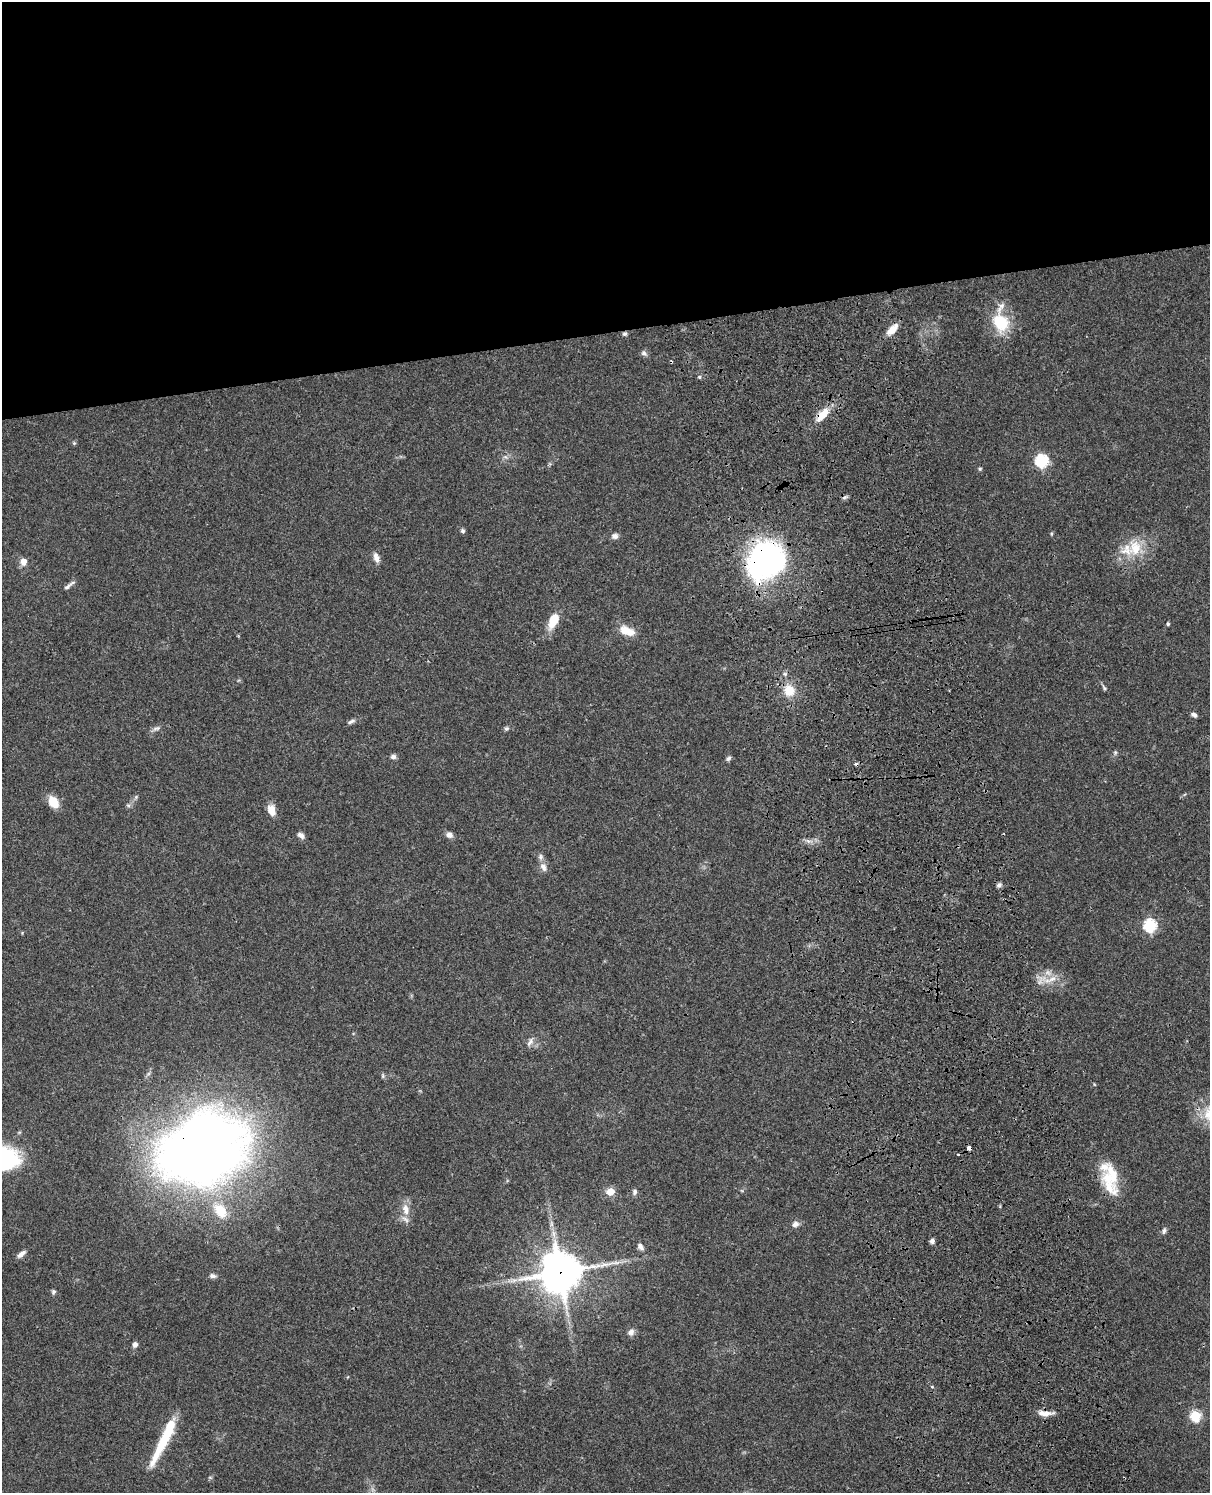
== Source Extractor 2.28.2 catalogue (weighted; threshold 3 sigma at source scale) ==
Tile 2 of 4 x 3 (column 2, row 1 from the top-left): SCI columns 1329-2536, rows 3265-4755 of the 5072 x 4926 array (HDU 1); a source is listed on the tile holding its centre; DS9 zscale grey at full resolution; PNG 1212 x 1495 px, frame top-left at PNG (2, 2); no overlay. Shown black and unused: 22% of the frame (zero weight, under 3 of 4 exposures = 6% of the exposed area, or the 3 px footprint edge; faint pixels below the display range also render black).
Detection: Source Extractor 2.28.2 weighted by HDU 2 'WHT'; one run over the whole footprint, this tile lists its part. Background 0.0831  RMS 0.0061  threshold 0.0275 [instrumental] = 3 sigma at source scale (4.5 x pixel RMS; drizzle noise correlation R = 1.50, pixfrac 1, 0.05/0.05 arcsec/px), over >= 5 px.
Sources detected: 76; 3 inside a brighter object's white glare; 2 cosmic-ray / hot-pixel residue — not listed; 7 inside a brighter listed object's ellipse — not listed separately; the other 64 listed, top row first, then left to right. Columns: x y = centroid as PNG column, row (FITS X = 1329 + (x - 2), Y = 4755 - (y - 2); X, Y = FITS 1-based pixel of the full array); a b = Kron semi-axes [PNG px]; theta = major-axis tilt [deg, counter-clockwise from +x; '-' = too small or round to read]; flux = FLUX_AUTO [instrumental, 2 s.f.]
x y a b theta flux
1000 322 25 20 -55 23
892 330 14 7 46 7.4
624 334 5 5 - 1.2
644 353 9 6 -40 1.8
699 377 4 4 - 0.82
822 415 23 10 48 9.7
74 443 6 5 - 0.83
505 457 7 4 17 1.3
1041 460 6 6 - 77
980 469 5 4 - 0.75
845 497 8 4 31 1.3
463 531 6 5 - 1.1
1051 534 5 3 - 0.67
615 536 8 7 - 2.3
1135 548 24 18 -85 17
376 557 13 7 -75 3.5
769 560 32 28 5 220
24 562 7 6 - 5.1
67 587 15 5 41 2
553 620 16 8 65 13
1168 624 4 4 - 0.98
627 631 21 10 -21 8.8
785 674 6 5 - 1.2
1104 688 9 3 -57 1.2
789 690 11 10 - 12
1194 715 7 5 -27 1.9
351 721 11 5 22 1.8
156 728 11 5 17 1.9
506 729 6 6 - 1.2
1115 752 6 5 - 1
393 757 7 6 - 1.9
729 758 8 5 55 1.4
136 797 6 5 - 1
53 802 14 9 -56 10
271 810 13 8 -77 6.2
301 835 8 6 -39 2.5
449 835 8 7 - 2.9
543 867 12 8 -69 3.5
999 885 7 5 28 1.6
1150 925 6 6 - 74
1051 979 26 8 20 7.3
530 1042 14 6 60 2.7
200 1145 88 52 28 640
969 1148 3 3 - 25
1108 1178 24 17 -25 14
610 1192 8 7 - 6.6
635 1192 7 6 - 1.7
406 1209 18 10 -80 6.8
220 1211 21 14 -53 16
795 1224 9 7 23 2.7
1164 1231 9 6 69 1.7
932 1241 6 5 - 1.6
640 1246 10 6 -59 2.6
21 1254 11 6 39 2.9
560 1272 15 14 - 1500
213 1276 8 5 -9 1.9
53 1292 6 5 - 1.2
631 1332 10 8 56 2.7
135 1344 6 5 - 2.3
932 1387 5 3 - 0.54
1046 1413 17 7 9 4.9
1195 1416 6 5 - 46
163 1441 61 10 64 25
210 1477 6 3 -19 0.68
Overlapping masked pixels (flux is a lower limit): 6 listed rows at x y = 624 334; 822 415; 769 560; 200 1145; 969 1148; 560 1272